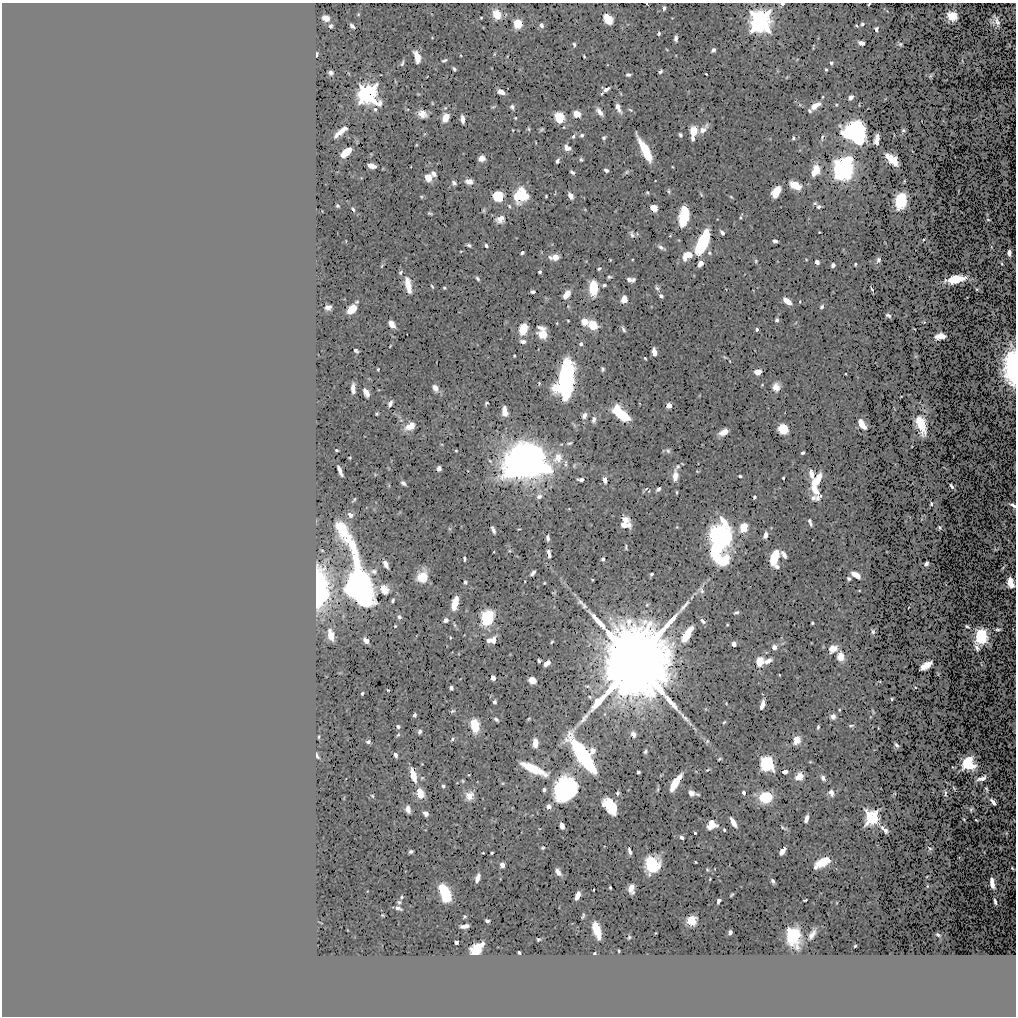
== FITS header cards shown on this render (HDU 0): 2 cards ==
NAXIS1  =                 1014
NAXIS2  =                 1014

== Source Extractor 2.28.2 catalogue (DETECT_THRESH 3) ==
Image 1014 x 1014 px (HDU 0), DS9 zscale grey, 1 PNG px = 1 image px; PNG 1018 x 1018 px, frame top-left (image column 1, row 1014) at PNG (2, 3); no overlay
Background 0.493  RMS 0.011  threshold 0.0339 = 3 sigma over >= 5 px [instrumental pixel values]
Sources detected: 431; all 431 listed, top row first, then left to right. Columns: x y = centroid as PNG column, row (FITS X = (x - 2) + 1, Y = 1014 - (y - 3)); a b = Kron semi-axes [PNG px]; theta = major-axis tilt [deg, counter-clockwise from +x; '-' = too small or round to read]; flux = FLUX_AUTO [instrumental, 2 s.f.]
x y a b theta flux
782 4 5 3 - 1.8
869 4 3 2 - 0.72
664 8 4 3 - 1.8
358 14 5 4 - 0.83
497 14 11 9 -67 9.5
952 16 8 7 - 12
326 18 6 5 - 5.5
481 18 3 2 - 0.62
608 19 8 6 -51 17
760 21 9 8 - 480
996 21 9 6 -66 3.6
518 24 6 5 - 21
862 24 3 3 - 1.1
541 25 6 5 - 1.7
331 26 4 3 - 1.8
352 26 5 4 - 2.2
856 26 3 2 - 0.76
876 29 4 3 - 1.5
659 33 4 3 - 1
676 38 6 3 90 2.1
861 43 6 4 -15 2.9
900 44 5 5 - 0.94
574 45 5 3 - 1.3
713 50 4 3 - 1.9
316 54 4 3 - 2
494 54 6 3 71 0.75
584 56 3 2 - 0.72
417 57 10 5 -75 8.5
444 60 6 3 21 1.3
402 63 9 4 72 1.3
831 63 4 4 - 1.3
454 69 4 3 - 1.2
826 69 3 3 - 0.84
660 71 4 3 - 1.9
331 73 4 4 - 2
706 74 3 2 - 0.6
628 75 5 3 - 1.7
930 76 6 3 71 0.75
606 89 9 5 30 3.2
501 92 7 4 -22 4.2
368 94 8 8 - 350
851 97 5 4 - 2.9
432 103 5 3 - 0.54
815 106 11 5 32 7.7
493 107 6 3 18 0.89
512 107 5 5 - 2
618 108 9 4 -65 4.5
375 109 6 4 -74 1.4
630 110 7 5 -23 1.1
809 111 6 4 -41 1.2
600 112 9 4 -51 4.4
422 114 8 6 -29 7.6
577 114 7 6 - 6.3
559 117 8 7 - 22
445 118 8 5 66 11
515 118 3 3 - 0.71
462 119 7 4 -85 3.6
345 128 4 3 - 1.8
529 129 6 4 -87 0.95
703 129 14 6 45 5.5
541 130 4 3 - 0.93
903 130 5 4 - 0.91
693 131 7 5 83 16
855 132 17 14 -38 130
339 133 12 4 42 5.7
582 135 5 4 - 1.4
680 135 4 3 - 1.5
573 136 6 4 71 1.4
604 138 4 4 - 1.3
693 138 5 3 - 2.5
793 138 4 4 - 1.2
877 139 10 5 80 4.8
416 145 5 3 - 0.6
567 148 7 5 -29 4.2
645 150 20 6 -63 30
346 152 10 5 41 13
482 158 6 5 - 5.6
892 159 12 6 -41 16
581 160 5 4 - 1.2
557 161 5 3 - 1.6
372 166 7 4 -15 8.5
843 169 12 9 70 250
606 170 4 3 - 1.9
816 170 11 7 66 17
572 172 5 3 - 1.4
626 172 7 5 37 1.2
434 174 8 5 -50 2.4
428 178 7 7 - 7.1
469 181 7 5 -11 6.3
454 183 5 4 - 2
795 185 10 6 -23 13
668 191 6 4 -74 1.1
776 192 11 6 62 11
647 193 3 3 - 0.85
521 195 13 12 - 37
498 196 8 7 - 25
546 196 3 3 - 0.7
570 196 6 4 -63 3.7
900 200 11 7 77 42
338 206 3 3 - 1.1
509 206 6 4 -60 1.1
819 207 6 5 - 2
654 208 6 5 - 8.2
353 209 6 4 -60 1.4
430 213 5 3 - 1
684 217 16 7 80 35
500 219 9 7 25 5.1
988 220 4 2 - 0.59
819 232 2 2 - 0.47
722 233 5 3 - 2.2
632 234 9 5 -66 2
775 241 5 3 - 2.4
702 243 19 7 66 58
469 245 5 3 - 1.3
486 246 4 3 - 1.9
661 247 10 4 -30 2.1
461 251 4 3 - 0.49
522 253 4 3 - 1.3
709 253 6 5 - 1.5
1009 253 6 4 -88 3.4
687 256 10 6 32 13
550 257 7 5 -38 1.7
555 257 6 5 - 6.5
878 260 5 4 - 1.8
756 261 5 5 - 0.9
817 262 4 4 - 3.2
700 263 6 4 62 3.9
855 264 3 2 - 0.9
1002 264 3 2 - 0.52
833 265 4 4 - 2.4
382 266 6 3 70 0.87
599 269 4 3 - 1
400 272 6 5 - 1.5
540 272 3 3 - 1.4
609 277 4 3 - 1.1
478 279 4 3 - 1.3
955 279 15 6 10 17
629 280 6 4 -31 3
633 280 5 4 - 1.2
408 285 21 7 -78 9.4
604 285 4 3 - 1.4
432 286 6 3 -61 0.85
444 288 3 3 - 0.75
594 288 11 6 90 31
657 288 8 5 -51 1.7
872 289 5 3 - 0.88
977 289 4 2 - 0.54
532 292 4 3 - 1.6
566 294 8 5 55 10
661 296 4 3 - 1.9
624 299 6 5 - 8.7
787 301 8 4 -37 9.1
568 306 5 3 - 0.72
328 307 6 5 - 2.9
822 307 6 5 - 1.2
352 309 8 5 43 19
888 315 5 3 - 1.3
777 320 4 4 - 1.4
584 322 7 6 - 7.3
924 322 2 2 - 0.48
392 324 7 5 -55 6.1
593 325 7 6 - 19
541 328 9 4 -15 2.8
523 329 8 6 73 20
623 329 7 4 -62 1.7
757 329 3 3 - 1.6
543 334 7 6 - 13
940 336 10 5 8 5.4
523 342 6 5 - 2.9
581 344 4 4 - 1.4
356 351 5 3 - 1.5
654 352 7 4 -79 6.5
514 356 3 2 - 0.74
645 358 3 2 - 0.72
1012 367 23 9 -89 110
378 369 3 3 - 0.79
603 369 4 3 - 1.3
758 372 5 5 - 9
566 380 25 11 83 240
539 383 4 3 - 0.7
776 387 7 7 - 6.4
353 388 9 4 -89 5.5
435 388 8 5 -61 4.1
366 392 8 4 -62 6
486 403 4 3 - 0.96
390 404 6 4 66 2.7
669 405 4 4 - 7.2
505 412 8 5 -82 6.5
377 414 3 3 - 1.1
621 414 17 7 -42 31
584 415 7 5 57 3
594 419 7 5 82 2.8
862 424 9 4 -57 13
921 425 17 7 -72 16
410 426 11 7 31 7.8
783 429 7 7 - 20
724 432 8 5 26 7
569 443 7 3 17 1
336 450 3 2 - 0.82
456 451 3 2 - 0.63
668 451 7 5 -56 1.6
803 453 4 3 - 1.2
558 458 13 11 60 11
524 462 22 18 36 600
566 463 11 4 90 2
540 466 18 7 -26 69
439 468 4 4 - 3.2
340 471 11 3 -68 3.8
697 471 4 3 - 0.54
812 474 20 5 -80 6.6
675 476 13 6 86 6.7
740 476 3 3 - 1.1
783 478 3 3 - 0.82
819 478 10 5 75 7.9
581 480 6 4 -6 2.8
605 480 7 4 -81 3.8
814 482 10 7 81 9.6
403 483 5 3 - 1.9
952 486 5 3 - 1.8
658 489 5 3 - 1.9
645 490 8 2 43 0.79
676 492 4 2 - 0.81
539 496 7 6 - 2.8
754 497 4 3 - 1.2
816 497 21 10 -83 8.4
931 504 3 3 - 1.4
1013 505 7 4 -34 2.5
350 515 6 5 - 3.3
625 520 7 5 -13 6.2
809 520 4 3 - 1.1
810 524 5 4 - 1.5
626 525 10 5 -4 5.9
340 527 13 8 -58 18
940 527 4 3 - 0.93
743 528 7 6 - 17
493 530 7 3 -67 2.2
765 535 6 4 75 3.9
721 536 19 12 -85 220
548 538 6 3 -87 2.3
626 547 5 3 - 1
715 552 23 9 -61 46
549 554 9 4 -78 2.8
784 555 7 4 -55 3.5
775 557 12 6 72 30
464 559 4 3 - 1.2
603 559 4 3 - 1.5
385 564 7 4 -62 5
926 564 5 4 - 1.9
777 567 7 5 -8 2
374 571 8 6 -12 2
533 573 6 3 51 2.6
651 574 4 3 - 1.1
856 575 9 4 -33 6
422 577 11 9 65 13
849 578 5 4 - 1.3
592 580 3 2 - 0.6
465 582 4 3 - 1.4
544 583 3 2 - 0.65
1010 583 8 5 -78 12
360 585 41 14 -76 380
320 587 38 14 -89 70
384 589 10 8 -56 7
701 590 9 6 -53 2
692 597 5 3 - 0.7
393 600 4 3 - 1.2
455 603 10 5 76 22
647 605 5 4 - 0.89
584 606 11 6 -55 3.1
736 612 5 3 - 1.2
399 617 6 5 - 1.7
487 618 8 7 - 69
446 620 4 4 - 2.9
703 621 6 4 -53 2.1
812 623 3 3 - 0.84
727 625 3 2 - 0.57
967 627 4 2 - 1.1
998 629 5 3 - 1.4
873 632 7 5 -88 1.5
687 634 16 6 57 19
331 635 10 5 -77 7.3
981 636 9 7 -86 61
450 638 4 2 - 0.66
366 640 5 4 - 8.6
494 640 9 6 81 4.4
489 641 5 4 - 2.8
552 642 4 3 - 0.84
734 644 4 4 - 3.5
774 647 6 5 - 3.4
977 648 7 3 -66 2
833 649 8 6 31 6.8
840 656 7 5 -86 12
539 661 4 3 - 1.6
768 661 9 5 26 3.9
635 662 15 13 73 22000
760 662 9 7 72 11
547 663 6 4 40 5.3
926 665 10 5 30 11
493 678 4 4 - 4.1
532 680 6 5 - 9.4
587 686 5 5 - 1.1
451 688 4 3 - 1.8
388 690 3 3 - 0.58
362 693 3 3 - 1.3
590 697 6 4 -37 1
892 699 3 2 - 0.72
495 702 4 3 - 1.5
726 703 4 3 - 0.57
762 705 8 4 73 5
839 710 4 3 - 0.61
452 711 6 4 26 1.1
414 715 4 3 - 1.7
833 716 5 4 - 4.4
496 719 5 3 - 1.5
528 719 5 3 - 0.79
724 722 5 3 - 0.77
398 726 5 4 - 1.6
475 726 10 6 -82 27
851 726 6 3 5 1.1
818 727 4 2 - 1
420 732 4 3 - 2
633 734 7 6 - 4
398 735 6 3 45 0.97
319 737 4 2 - 0.7
452 739 6 4 52 1.4
796 740 6 5 - 9.7
707 741 5 4 - 1
368 742 5 4 - 1.7
535 743 7 4 -90 8.4
896 745 4 3 - 1.8
592 751 8 7 - 4.4
645 751 5 3 - 1.3
395 755 5 3 - 2.2
317 756 7 3 -63 1.6
583 756 30 8 -56 140
719 759 4 2 - 0.8
766 763 9 8 - 71
967 764 8 8 - 41
533 769 21 6 -25 31
707 770 6 3 30 0.76
638 772 4 3 - 1.6
785 772 5 4 - 3.9
413 775 13 5 -75 12
799 776 8 6 42 8.3
422 778 5 3 - 0.72
823 778 6 5 - 2.6
982 778 8 4 17 3.5
675 783 16 5 58 20
443 786 4 4 - 1.2
566 789 19 15 58 120
986 789 6 3 -75 1.1
544 790 4 3 - 1.5
420 793 7 5 -71 17
617 793 5 4 - 1.4
691 793 5 5 - 4
744 793 4 3 - 2.1
831 793 7 6 - 3.9
945 793 8 3 -87 1.1
697 794 4 3 - 1.1
372 796 6 4 -46 0.9
469 796 5 4 - 23
766 797 7 6 - 53
993 802 6 3 -53 4
610 806 15 9 -53 30
549 807 6 5 - 3.5
408 809 6 4 -81 4.9
971 809 5 2 - 0.89
426 814 5 4 - 2.4
872 817 6 6 - 130
806 819 7 3 75 4
976 820 3 2 - 0.5
733 822 8 4 -59 6.9
712 825 8 7 - 11
562 826 6 4 -75 4.8
783 828 10 4 -25 1.3
882 828 6 4 -57 1.6
724 830 3 3 - 0.89
885 831 4 4 - 2
695 833 3 3 - 1.2
1006 833 5 3 - 0.74
682 837 4 3 - 2.1
543 848 5 4 - 0.88
930 848 5 4 - 1
630 851 6 3 -76 2.4
782 851 8 4 54 5
411 852 4 3 - 1.6
483 853 3 2 - 0.59
492 853 3 2 - 0.84
696 862 3 2 - 0.61
822 862 14 6 30 23
652 864 12 10 -89 49
502 865 4 4 - 8
1012 868 4 2 - 0.77
707 870 5 4 - 0.83
558 872 8 5 -55 4.3
477 878 8 4 72 4.2
710 879 3 2 - 0.63
773 881 5 3 - 1.9
992 883 10 4 -82 6.6
927 886 5 3 - 0.6
610 888 3 2 - 0.9
631 889 9 5 90 5.9
594 890 3 2 - 0.56
445 894 15 7 -70 43
732 895 4 2 - 0.96
577 896 7 4 70 7.5
402 897 6 4 54 1.1
805 900 4 2 - 0.92
719 901 5 3 - 2.2
399 902 5 4 - 1.2
995 902 6 3 -76 2.2
398 908 7 4 -19 2.4
382 915 3 2 - 0.54
583 916 5 2 - 1.1
464 917 4 3 - 1.3
487 921 4 3 - 2.4
692 921 7 7 - 15
464 926 8 4 8 4.5
597 930 14 5 -72 26
730 932 4 4 - 2.9
812 934 16 7 60 4.9
938 935 5 3 - 1.1
793 936 13 9 -79 56
629 937 5 4 - 1
538 939 3 3 - 1
456 942 4 3 - 3.8
482 944 6 5 - 2.8
855 946 3 3 - 0.86
477 949 9 8 - 21
619 951 3 2 - 0.85
519 952 3 3 - 1.5
594 953 4 3 - 0.96
At the frame edge (FLAGS 8, measured only in part): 5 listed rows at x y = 782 4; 869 4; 1012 367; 1013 505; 1010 583